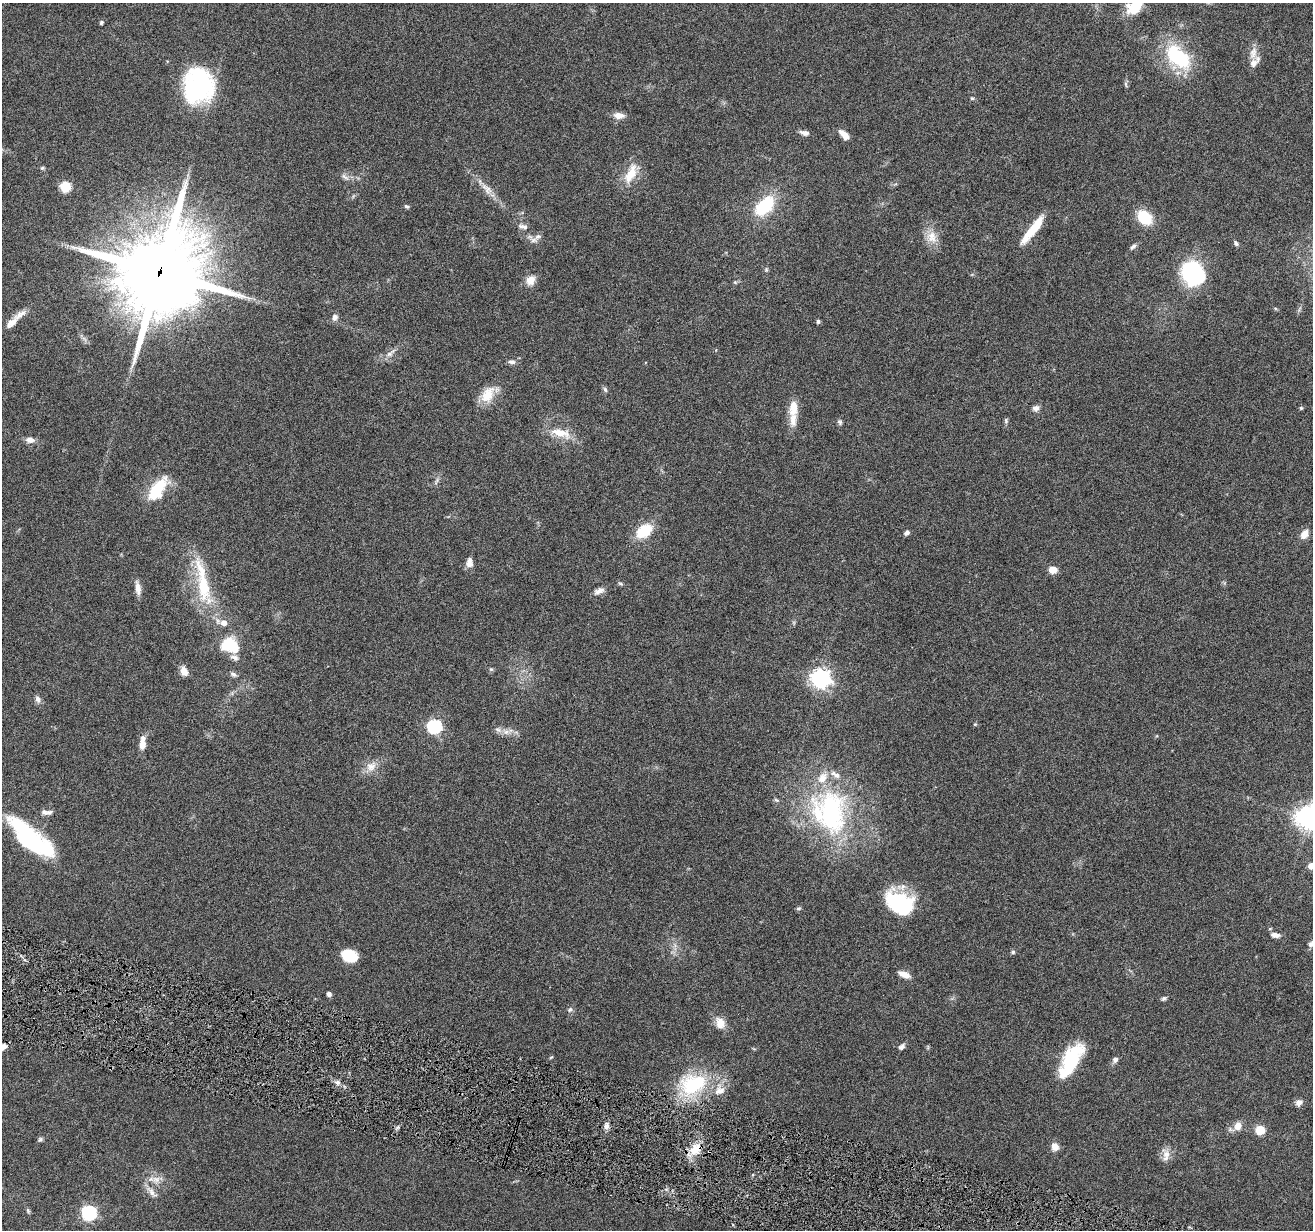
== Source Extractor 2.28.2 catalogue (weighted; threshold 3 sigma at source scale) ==
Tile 6 of 4 x 4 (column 2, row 2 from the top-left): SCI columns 1314-2624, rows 2713-3940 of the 5245 x 5297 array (HDU 1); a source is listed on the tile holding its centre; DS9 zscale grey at full resolution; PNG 1315 x 1232 px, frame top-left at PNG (2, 3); no overlay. Shown black and unused: <1% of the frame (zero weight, under 4 of 8 exposures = <1% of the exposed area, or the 3 px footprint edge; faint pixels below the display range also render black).
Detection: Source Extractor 2.28.2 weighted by HDU 2 'WHT'; one run over the whole footprint, this tile lists its part. Background 0.0614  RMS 0.0042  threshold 0.0171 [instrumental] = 3 sigma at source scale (4.09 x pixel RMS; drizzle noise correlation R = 1.36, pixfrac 0.8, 0.05/0.05 arcsec/px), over >= 5 px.
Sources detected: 116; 4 inside a brighter object's white glare — not listed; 9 inside a brighter listed object's ellipse — not listed separately; the other 103 listed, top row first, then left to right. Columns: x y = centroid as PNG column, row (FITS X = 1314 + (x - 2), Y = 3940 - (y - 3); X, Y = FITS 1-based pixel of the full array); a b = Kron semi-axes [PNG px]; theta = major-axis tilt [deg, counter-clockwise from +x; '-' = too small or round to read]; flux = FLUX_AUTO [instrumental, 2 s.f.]
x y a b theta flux
1135 6 18 12 53 12
101 22 4 4 - 0.69
1253 53 17 9 72 3.2
1178 57 33 18 -43 27
200 84 39 28 -63 40
1126 84 9 3 -77 0.67
972 98 5 4 - 0.47
619 116 12 7 -6 2.8
805 133 11 6 -12 1.9
844 135 13 6 -46 3.1
42 168 6 5 - 0.59
631 174 27 12 64 7.9
345 177 12 4 -37 1.3
65 187 7 7 - 11
488 190 12 9 -65 2.5
406 206 6 4 -29 0.64
765 206 21 12 45 22
1144 217 15 11 -42 13
523 227 14 6 -14 1.6
1033 229 37 8 52 9.7
932 237 18 13 -83 5.1
533 240 11 7 25 1.9
1236 243 7 5 -53 0.79
1133 246 10 4 43 1.1
766 269 5 5 - 0.54
160 272 28 25 65 4700
1193 272 17 14 -42 65
531 280 11 9 56 3.9
735 282 5 5 - 0.49
20 314 23 8 37 3.4
335 317 7 6 - 1.7
818 321 4 4 - 0.9
390 353 15 6 38 2.1
511 362 10 6 -10 1.3
605 390 8 5 -63 0.77
488 395 24 14 57 7.1
793 408 23 11 90 5.4
1036 408 8 7 - 1.5
1301 408 5 5 - 0.5
1006 421 7 5 85 0.66
840 422 7 6 - 0.79
560 433 31 11 -14 6.9
30 440 10 7 -6 2.3
437 481 13 2 73 0.72
157 489 31 14 55 14
644 531 16 10 39 13
907 533 7 5 41 1.2
1304 534 12 9 57 3
471 564 11 7 7 1.8
1053 570 8 6 -11 4.2
202 582 69 14 -80 22
138 588 19 7 -82 2.7
599 591 14 7 27 2.1
224 623 9 7 3 2.4
229 644 17 16 - 12
491 669 6 4 -17 0.51
184 671 12 8 -67 2.7
233 674 10 6 -33 1.2
821 678 7 7 - 180
38 699 9 7 -61 1.5
975 724 5 4 - 0.39
434 726 6 6 - 65
498 730 9 5 -29 1.3
506 732 7 6 - 1.6
142 743 15 7 87 3.8
371 766 14 12 28 4
776 800 7 5 -22 0.64
44 812 10 8 -19 1.7
830 812 63 48 -74 69
1308 817 8 8 - 370
31 838 58 19 -40 42
1311 866 6 6 - 2.8
903 902 24 21 -25 24
798 908 6 5 - 0.59
1275 935 12 6 -9 2
1311 943 11 6 43 1.4
1013 952 6 5 - 0.65
349 956 14 10 -17 12
904 975 13 6 -19 2.9
329 994 5 5 - 1.1
1164 998 7 5 32 0.8
570 1010 8 5 48 0.91
720 1023 14 10 -71 4.2
2 1047 10 7 25 2.2
902 1047 9 6 41 1.3
551 1057 6 3 20 0.38
1071 1060 40 16 60 23
1115 1060 8 6 45 1.3
337 1082 7 4 -18 1
692 1085 27 25 -44 25
719 1090 17 14 39 5
1299 1102 10 7 39 1.7
606 1126 8 6 73 1.6
1238 1126 10 8 64 3.4
1260 1130 8 8 - 6.6
40 1139 7 5 49 0.68
1055 1147 10 9 - 2.4
695 1149 15 10 34 6.7
1166 1155 18 9 83 3
156 1179 13 9 12 3.1
152 1192 19 7 -49 2.6
28 1211 7 4 -57 0.59
89 1213 7 7 - 43
Overlapping masked pixels (flux is a lower limit): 2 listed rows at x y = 160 272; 695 1149
Isophote crosses this tile's border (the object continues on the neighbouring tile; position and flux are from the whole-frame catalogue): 5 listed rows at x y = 1135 6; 1308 817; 1311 866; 1311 943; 2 1047